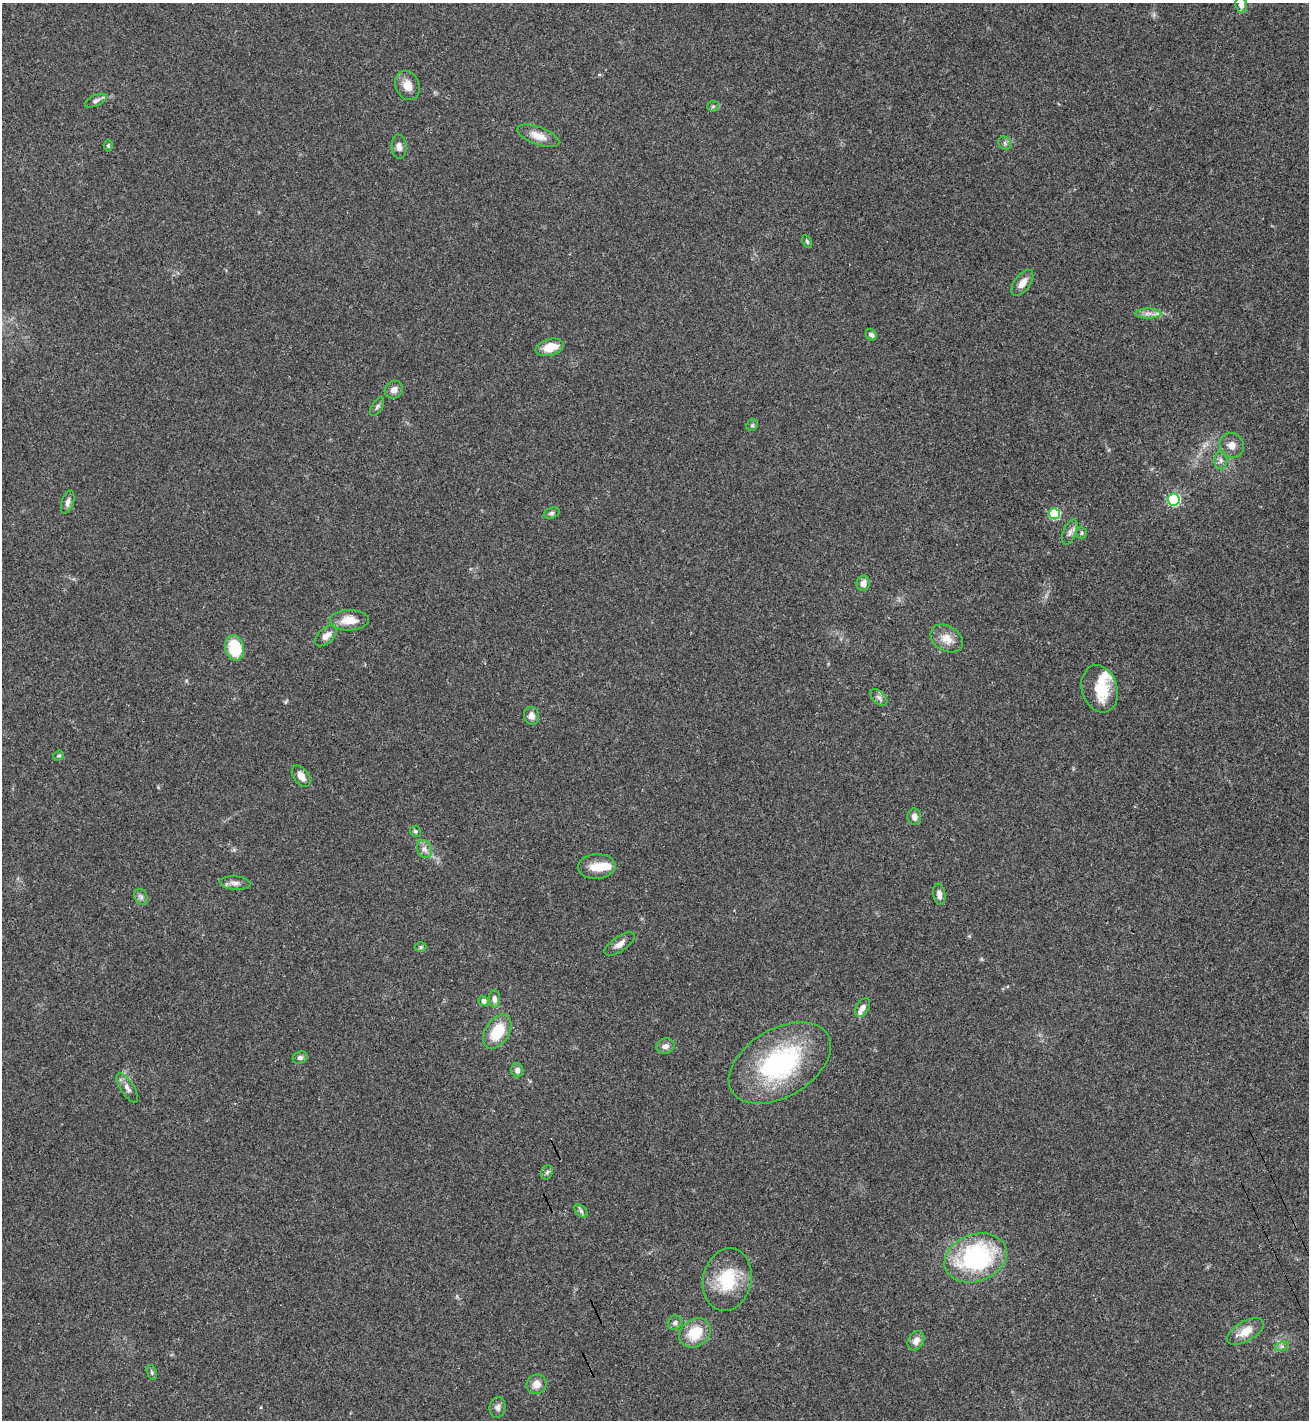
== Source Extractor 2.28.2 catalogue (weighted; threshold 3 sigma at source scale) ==
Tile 6 of 4 x 4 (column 2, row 2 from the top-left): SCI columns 1506-2812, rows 2887-4304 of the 5757 x 5771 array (HDU 1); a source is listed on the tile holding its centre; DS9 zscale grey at full resolution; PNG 1311 x 1422 px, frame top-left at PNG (2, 3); each listed source drawn as its Kron ellipse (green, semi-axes under 4 px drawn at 4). Shown black and unused: <1% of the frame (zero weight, under 3 of 4 exposures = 6% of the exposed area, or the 3 px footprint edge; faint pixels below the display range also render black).
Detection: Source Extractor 2.28.2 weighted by HDU 2 'WHT'; one run over the whole footprint, this tile lists its part. Background 0.0395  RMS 0.0054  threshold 0.0242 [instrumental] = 3 sigma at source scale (4.5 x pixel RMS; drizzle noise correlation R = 1.50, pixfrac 1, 0.05/0.05 arcsec/px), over >= 5 px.
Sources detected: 67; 3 inside a brighter listed object's ellipse — not listed separately; the other 64 listed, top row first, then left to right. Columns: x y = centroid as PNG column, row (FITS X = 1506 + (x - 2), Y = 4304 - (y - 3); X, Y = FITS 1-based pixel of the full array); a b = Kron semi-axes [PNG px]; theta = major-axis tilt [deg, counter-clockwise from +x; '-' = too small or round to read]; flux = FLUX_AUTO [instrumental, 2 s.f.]
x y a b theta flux
1241 5 8 6 -80 2.8
407 85 15 11 -68 6
96 101 12 5 24 1.8
713 106 6 5 - 0.86
538 136 22 8 -20 6.5
1005 143 7 6 - 1.3
108 145 6 4 86 0.92
399 147 12 7 -84 2.9
807 241 7 4 -63 0.89
1022 283 15 8 53 4.6
1148 313 13 5 0 2.8
871 335 6 5 - 1.7
550 347 14 8 14 8.7
394 390 9 8 - 3
377 407 10 5 58 1.3
752 425 6 5 - 0.95
1232 445 13 12 - 4.4
1221 460 9 6 -89 1.9
1174 500 6 6 - 75
68 502 12 6 73 2.2
551 513 8 5 18 1.2
1054 514 5 5 - 39
1070 532 13 6 68 2.7
1081 533 6 5 - 0.91
863 583 7 6 - 3.8
349 620 19 10 0 8.9
326 636 13 7 42 3.8
947 638 17 12 -32 6.7
235 648 13 9 -74 24
1100 689 24 18 -73 18
879 697 10 6 -44 2
532 716 9 7 -81 3.3
59 756 5 4 - 0.82
301 776 12 7 -53 4
914 817 8 7 - 2.9
415 831 6 5 - 0.92
424 849 9 7 -66 2.9
597 866 19 12 5 8.9
235 883 16 6 -4 3
939 894 11 6 -81 2.9
141 897 8 6 -63 1.7
620 944 17 7 35 3.7
420 947 6 5 - 0.79
494 999 8 5 -88 2.3
484 1001 5 4 - 2.4
863 1007 10 6 58 2.9
497 1032 19 12 58 17
665 1046 9 7 11 2.5
300 1058 7 6 - 1.6
780 1063 56 34 30 79
517 1070 7 6 - 2.4
127 1088 17 6 -58 2.9
547 1172 7 5 67 1.3
581 1211 8 5 -46 1.3
976 1258 32 23 20 75
727 1280 31 24 78 25
675 1323 7 6 - 1.7
1245 1331 20 10 30 8.4
695 1333 17 13 34 15
916 1341 10 7 62 3.9
1282 1346 7 4 18 1.3
152 1372 8 4 -71 1
536 1384 10 9 - 4.5
497 1407 10 8 82 2.2
Isophote crosses this tile's border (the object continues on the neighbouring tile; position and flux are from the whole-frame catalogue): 1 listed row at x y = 1241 5